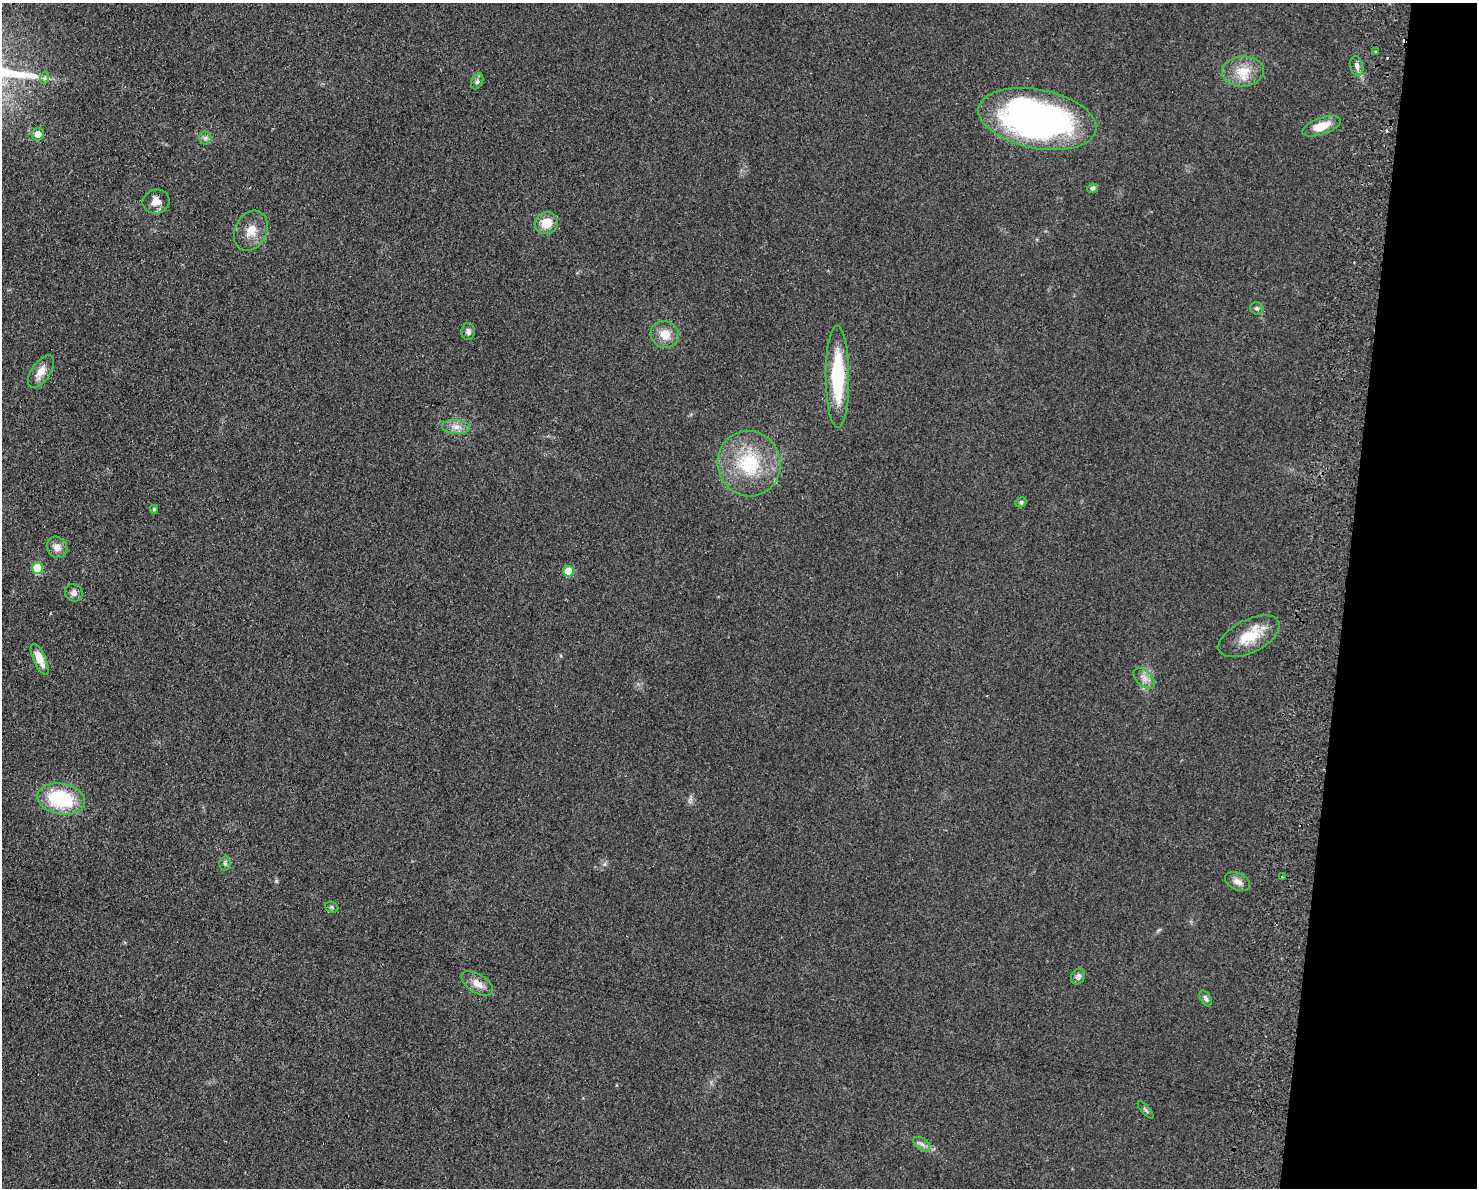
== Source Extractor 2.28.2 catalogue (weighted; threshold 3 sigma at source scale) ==
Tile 6 of 3 x 4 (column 3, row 2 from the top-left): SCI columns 3233-4707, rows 2383-3568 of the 4877 x 4765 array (HDU 1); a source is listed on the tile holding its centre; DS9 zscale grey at full resolution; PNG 1479 x 1190 px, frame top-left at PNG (2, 3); each listed source drawn as its Kron ellipse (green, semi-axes under 4 px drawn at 4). Shown black and unused: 9% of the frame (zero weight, under 2 of 3 exposures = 3% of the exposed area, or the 3 px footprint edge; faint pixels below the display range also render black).
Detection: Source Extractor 2.28.2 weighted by HDU 2 'WHT'; one run over the whole footprint, this tile lists its part. Background 0.0934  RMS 0.0095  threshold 0.0426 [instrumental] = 3 sigma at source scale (4.5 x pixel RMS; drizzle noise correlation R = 1.50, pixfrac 1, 0.05/0.05 arcsec/px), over >= 5 px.
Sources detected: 42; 2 cosmic-ray / hot-pixel residue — neither listed nor drawn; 1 inside a brighter listed object's ellipse — not listed separately; the other 39 listed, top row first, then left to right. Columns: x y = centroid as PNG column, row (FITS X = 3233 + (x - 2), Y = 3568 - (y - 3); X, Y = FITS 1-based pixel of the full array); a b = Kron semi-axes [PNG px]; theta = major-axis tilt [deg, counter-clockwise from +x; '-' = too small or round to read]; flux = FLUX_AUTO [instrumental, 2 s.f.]
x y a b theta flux
1376 52 4 3 - 1.1
1357 66 10 6 -76 3.9
1243 71 21 15 4 20
44 78 6 4 71 1.6
477 81 8 5 63 2.6
1037 119 60 29 -11 350
1321 126 20 8 19 15
38 134 6 6 - 7
205 138 6 6 - 2.3
1093 188 6 5 - 2.3
156 201 13 12 - 10
546 223 12 11 - 15
251 231 21 16 62 15
1257 308 7 6 - 2
468 332 8 7 - 3.7
665 334 14 13 - 13
41 372 19 9 56 10
837 377 51 12 -90 66
456 427 14 7 -4 6.5
749 464 33 31 -73 61
1021 502 6 5 - 1.8
154 509 4 4 - 1.3
57 547 11 10 - 7.1
37 568 5 5 - 43
568 571 5 5 - 25
74 593 9 8 - 4.2
1249 636 33 16 26 27
40 659 16 6 -66 13
1144 678 13 7 -44 6
61 799 24 15 -10 65
225 864 7 6 - 2.2
1282 877 3 3 - 2.2
1237 882 13 8 -27 5.9
332 907 7 5 -23 1.4
1078 977 8 6 58 3.4
477 983 18 9 -33 9.1
1206 998 9 5 -61 2.8
1146 1110 11 3 -49 1.7
922 1144 9 6 -36 3.5